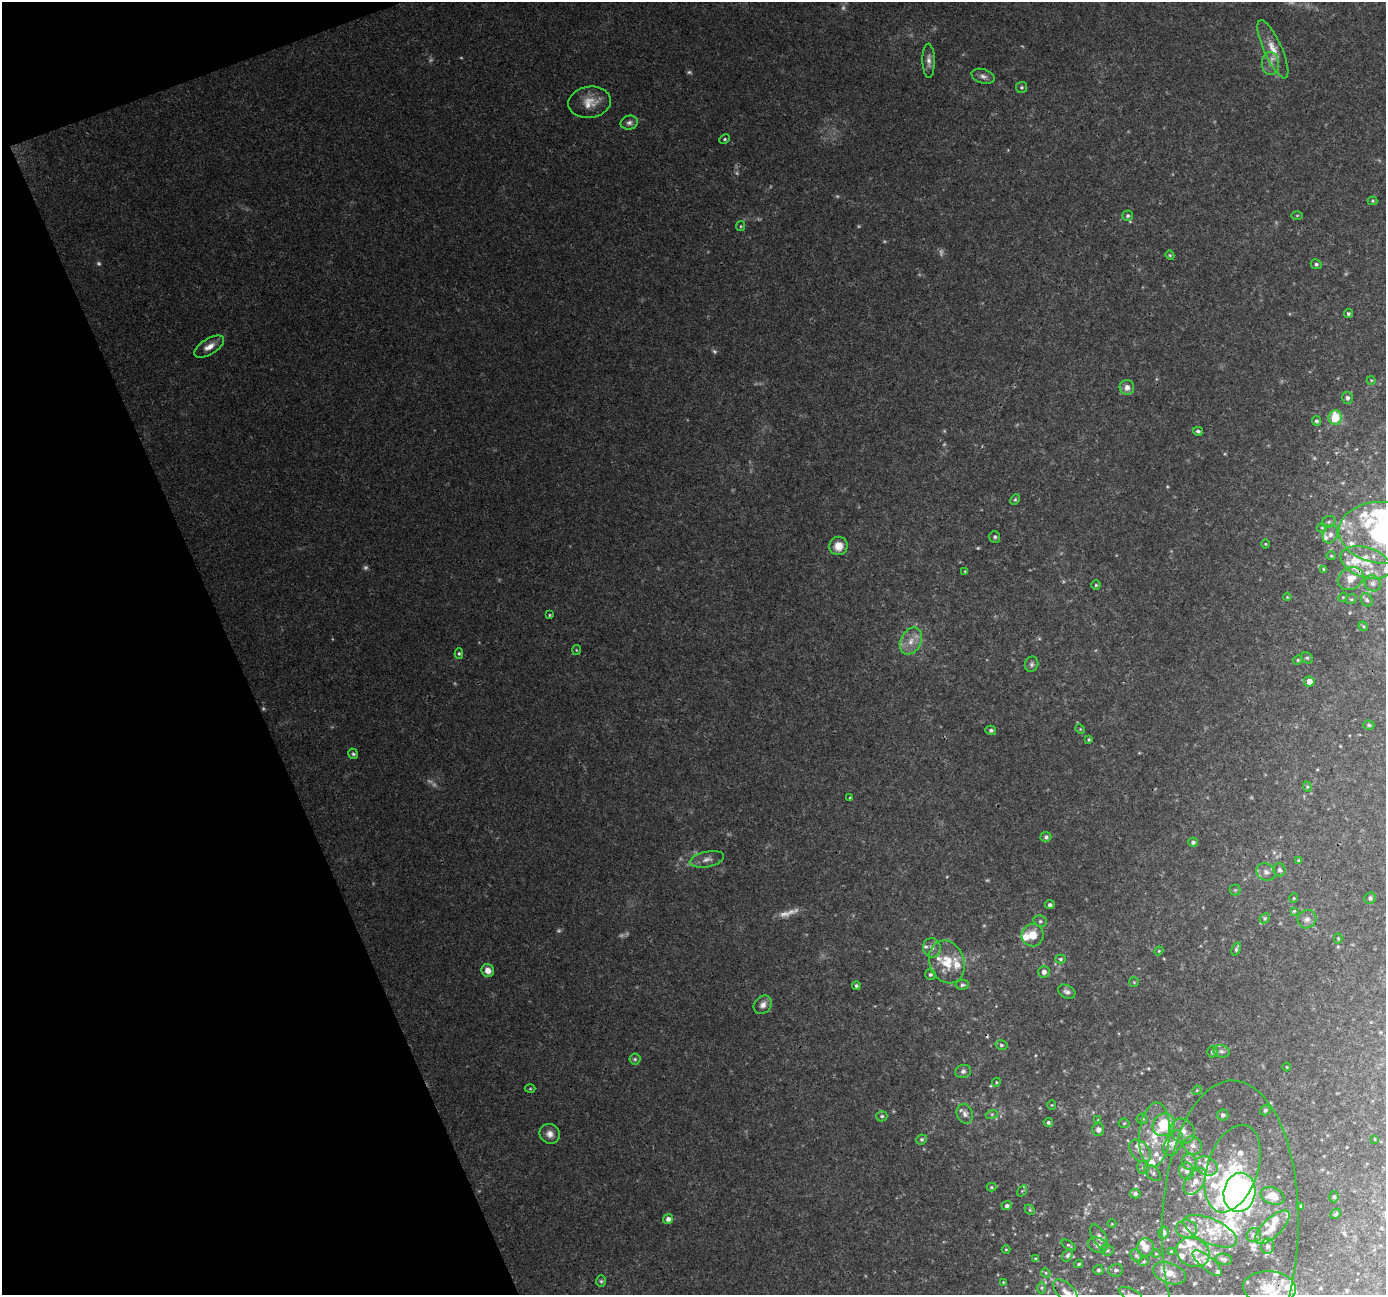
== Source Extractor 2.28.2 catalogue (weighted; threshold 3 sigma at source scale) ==
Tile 5 of 4 x 4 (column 1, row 2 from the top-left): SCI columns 3-1386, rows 2720-4012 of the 5537 x 5383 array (HDU 1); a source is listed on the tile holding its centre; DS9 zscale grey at full resolution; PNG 1388 x 1297 px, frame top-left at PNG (2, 2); each listed source drawn as its Kron ellipse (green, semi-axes under 4 px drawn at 4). Shown black and unused: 19% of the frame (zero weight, under 3 of 4 exposures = <1% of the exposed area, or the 3 px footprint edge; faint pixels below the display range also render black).
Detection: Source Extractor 2.28.2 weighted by HDU 2 'WHT'; one run over the whole footprint, this tile lists its part. Background 0.0384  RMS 0.0037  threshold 0.0165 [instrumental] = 3 sigma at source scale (4.5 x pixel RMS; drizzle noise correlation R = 1.50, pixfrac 1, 0.0396/0.0396 arcsec/px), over >= 5 px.
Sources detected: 230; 19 too faint to see at this stretch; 1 inside a brighter object's white glare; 2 cosmic-ray / hot-pixel residue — neither listed nor drawn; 41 inside a brighter listed object's ellipse — not listed separately; the other 167 listed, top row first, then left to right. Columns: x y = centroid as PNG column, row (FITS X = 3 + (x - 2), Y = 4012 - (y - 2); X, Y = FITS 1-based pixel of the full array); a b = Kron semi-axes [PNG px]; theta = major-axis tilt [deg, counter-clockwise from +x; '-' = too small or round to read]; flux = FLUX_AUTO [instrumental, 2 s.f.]
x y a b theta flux
1273 49 31 9 -66 5.8
929 61 17 6 -89 2
1271 64 11 8 -89 2.4
983 76 12 7 -18 1.6
1021 87 5 5 - 0.63
590 102 21 15 8 6
629 123 8 7 - 1.3
725 139 5 4 - 0.49
1372 201 5 4 - 0.41
1297 215 5 3 - 0.36
1128 216 5 5 - 0.76
741 226 5 4 - 0.41
1170 255 4 4 - 0.43
1316 264 5 5 - 0.8
1348 314 5 4 - 0.72
209 347 17 8 32 3.2
1371 380 4 3 - 0.33
1127 387 7 7 - 2.3
1347 398 6 5 - 1
1335 417 7 6 - 10
1316 421 5 4 - 0.87
1198 431 5 4 - 0.77
1015 499 6 4 63 0.55
1329 522 7 5 21 0.96
1322 528 5 4 - 0.51
1383 533 44 31 -3 91
1330 534 9 7 63 1.8
995 537 6 5 - 0.67
1265 544 4 3 - 0.34
838 546 9 9 - 5
1331 556 5 4 - 0.41
1366 563 26 15 -18 10
1324 569 4 4 - 0.54
965 571 4 3 - 0.29
1351 579 13 10 31 4.7
1373 583 8 7 - 1.4
1096 585 4 4 - 0.49
1287 597 4 3 - 0.36
1343 597 5 3 - 0.34
1351 599 5 4 - 0.49
1367 600 7 5 -61 0.96
550 615 3 3 - 0.41
1363 626 5 4 - 0.44
911 641 14 10 63 4.1
576 650 5 3 - 0.35
459 653 5 4 - 0.57
1307 658 6 5 - 0.64
1298 660 5 4 - 0.46
1032 664 7 7 - 0.96
1309 681 5 5 - 2.8
1369 725 6 4 -1 0.63
1080 729 5 4 - 0.36
991 730 5 4 - 0.92
1089 739 4 3 - 0.43
353 754 5 4 - 0.66
1307 787 5 4 - 0.49
850 798 3 3 - 0.42
1046 837 5 5 - 0.76
1193 842 5 4 - 0.92
707 859 17 7 12 2.4
1299 861 4 4 - 0.49
1279 870 6 6 - 1.4
1266 872 10 8 -26 2.2
1235 890 5 5 - 0.52
1294 898 5 4 - 0.4
1370 898 6 5 - 0.9
1050 905 5 4 - 1
1294 911 4 3 - 0.44
1265 918 6 4 45 0.64
1307 919 9 9 - 2
1040 921 7 5 -14 0.79
1033 935 11 11 - 5.5
1338 938 5 4 - 0.41
932 948 10 9 - 2.1
1236 949 7 3 70 0.71
1159 951 4 4 - 0.36
1060 959 5 4 - 0.62
947 962 22 17 -69 9.6
488 970 7 6 - 3
1044 972 6 5 - 1.6
930 974 5 5 - 0.71
1134 982 5 5 - 0.49
962 985 7 5 5 0.78
856 986 4 4 - 0.63
1067 992 9 6 -28 1.2
763 1005 10 8 46 2
1001 1045 6 4 -15 0.67
1221 1051 8 6 -13 1.1
1212 1052 5 5 - 0.96
635 1059 5 5 - 0.61
1287 1067 4 3 - 0.28
963 1071 8 6 14 1.1
996 1082 4 4 - 0.41
530 1089 5 3 - 0.38
1197 1090 5 3 - 0.36
1052 1105 4 4 - 0.35
1265 1110 5 5 - 0.67
965 1114 10 8 -68 1.8
992 1114 6 4 18 0.61
1223 1115 5 5 - 0.87
882 1116 5 5 - 0.76
1142 1119 5 5 - 0.67
1098 1120 4 2 - 0.24
1048 1123 5 4 - 0.79
1124 1123 5 5 - 0.5
1164 1125 12 10 48 16
1098 1130 6 6 - 1.4
1183 1131 13 11 -45 4.4
550 1134 10 9 - 2.5
1155 1135 32 15 86 13
922 1139 5 5 - 0.67
1375 1139 3 2 - 0.29
1173 1143 14 8 60 2.8
1193 1146 9 8 - 2.3
1140 1151 13 8 -47 2.9
1189 1162 8 7 - 1.5
1206 1166 12 9 -27 3.2
1143 1167 6 5 - 0.94
1233 1169 45 25 71 27
1186 1171 9 7 -74 2.2
1153 1173 10 6 -43 1.1
1195 1182 15 8 55 3.8
991 1187 5 4 - 0.44
1022 1191 6 4 56 0.55
1239 1192 20 16 79 78
1135 1194 5 4 - 1.1
1273 1196 12 8 -21 5.5
1334 1197 5 4 - 0.59
1007 1206 5 4 - 0.98
1301 1206 4 3 - 0.73
1030 1210 6 4 -46 0.54
1336 1214 6 4 45 0.65
668 1219 5 4 - 1.8
1112 1224 4 3 - 0.28
1230 1227 146 68 89 96
1272 1227 22 9 44 5.3
1186 1229 10 9 - 2.3
1210 1231 29 12 -24 9.8
1164 1232 6 5 - 1.2
1254 1235 7 7 - 1.6
1099 1237 14 6 -61 1.7
1069 1245 8 3 -32 0.5
1097 1245 10 7 -26 1.9
1268 1246 7 6 - 1.4
1146 1247 9 8 - 2.3
1006 1250 4 3 - 0.33
1107 1250 7 5 -5 0.73
1171 1252 4 4 - 0.49
1193 1252 17 14 -22 5.8
1156 1254 4 3 - 0.3
1068 1255 7 4 56 0.85
1136 1255 7 5 -54 0.78
1036 1259 4 3 - 0.65
1224 1259 8 5 -6 1.2
1144 1261 5 3 - 0.42
1207 1263 18 6 -40 2.8
1078 1264 4 3 - 0.52
1098 1270 5 5 - 0.75
1116 1270 7 6 - 1
1046 1273 5 4 - 0.46
1170 1273 17 10 -21 4.5
601 1281 6 5 - 0.61
1003 1282 4 3 - 0.37
1041 1288 6 4 -90 0.64
1269 1288 26 16 -3 11
1065 1292 15 8 -44 3.3
1131 1294 13 5 -25 1.2
Overlapping masked pixels (flux is a lower limit): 2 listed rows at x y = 1230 1227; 1269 1288
Isophote crosses this tile's border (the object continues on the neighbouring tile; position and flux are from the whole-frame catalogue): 3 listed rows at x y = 1383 533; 1230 1227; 1131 1294